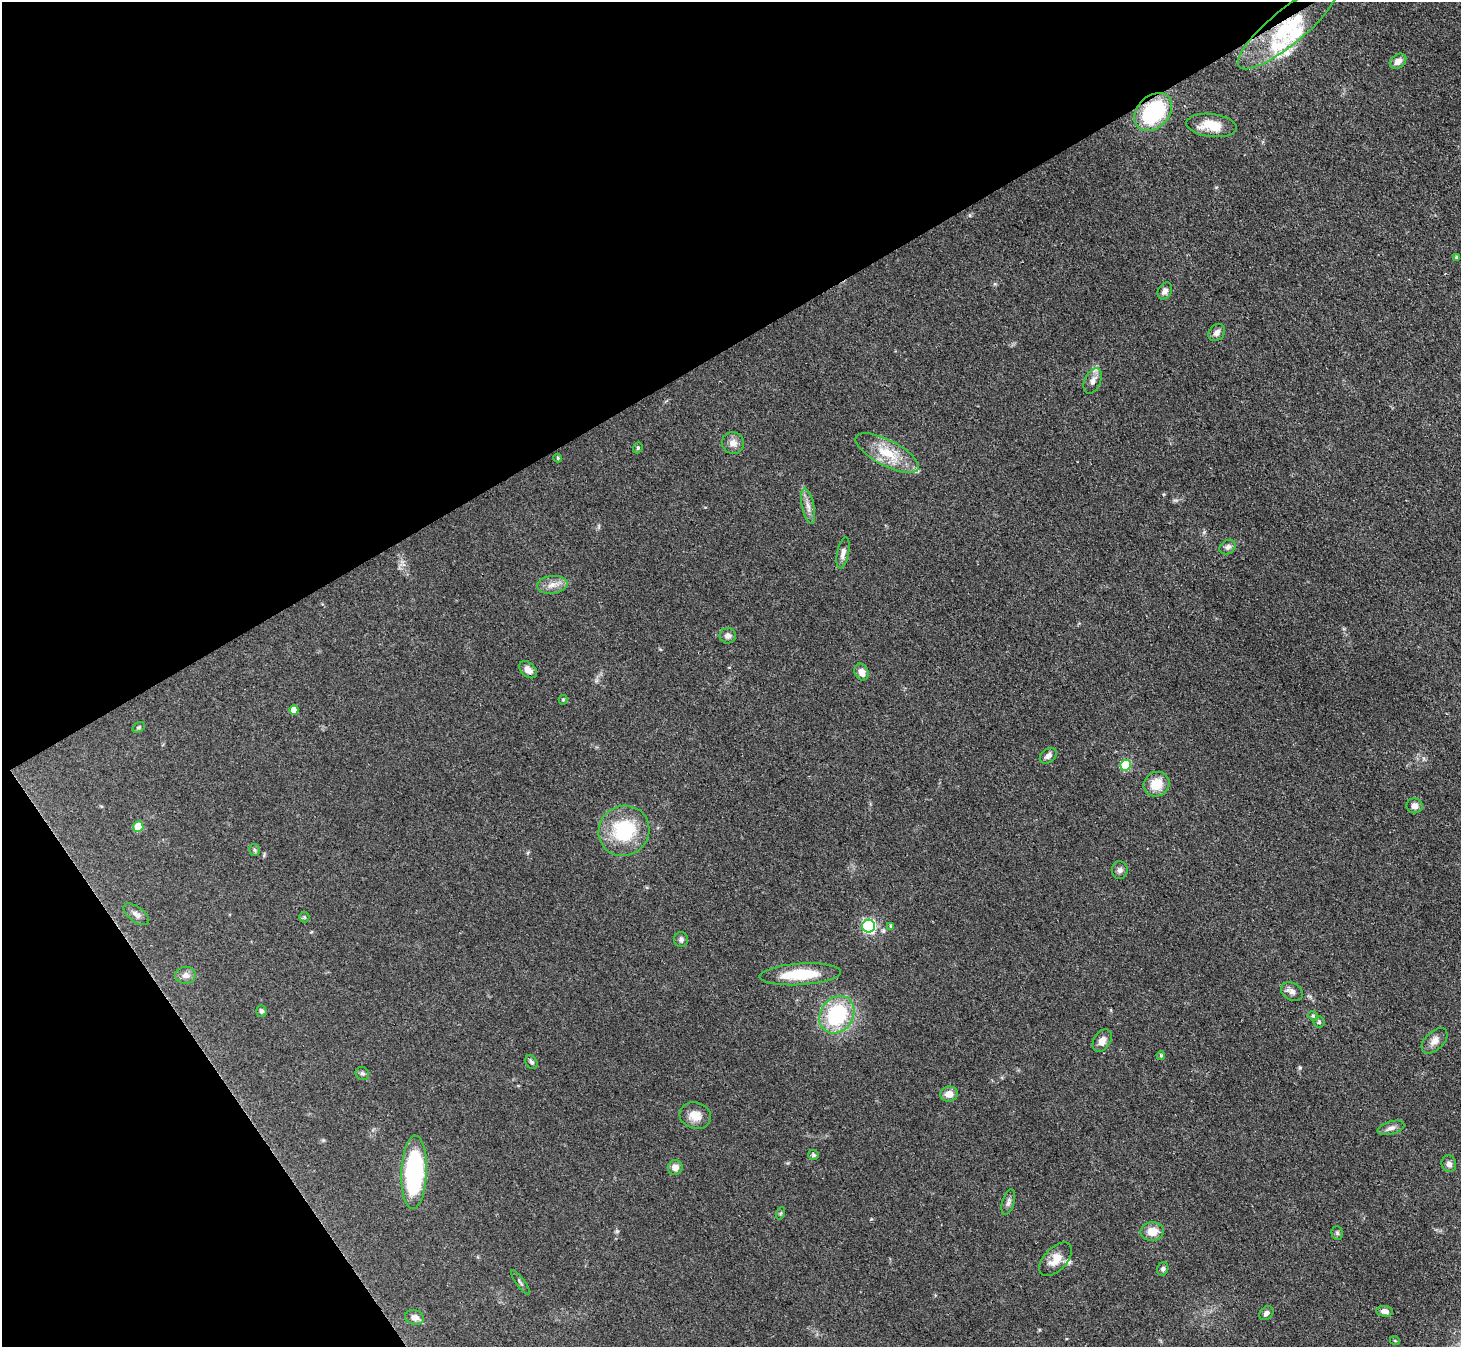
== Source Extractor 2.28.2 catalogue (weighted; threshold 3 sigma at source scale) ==
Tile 5 of 4 x 4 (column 1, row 2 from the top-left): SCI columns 3-1461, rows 2985-4329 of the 5841 x 5833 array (HDU 1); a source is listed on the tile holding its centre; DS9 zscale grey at full resolution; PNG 1463 x 1349 px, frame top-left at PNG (2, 2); each listed source drawn as its Kron ellipse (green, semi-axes under 4 px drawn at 4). Shown black and unused: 32% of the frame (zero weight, under 3 of 4 exposures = <1% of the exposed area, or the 3 px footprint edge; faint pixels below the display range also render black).
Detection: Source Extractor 2.28.2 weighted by HDU 2 'WHT'; one run over the whole footprint, this tile lists its part. Background 0.0668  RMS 0.0054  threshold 0.0244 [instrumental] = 3 sigma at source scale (4.5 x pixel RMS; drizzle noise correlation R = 1.50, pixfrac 1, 0.05/0.05 arcsec/px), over >= 5 px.
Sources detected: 70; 5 inside a brighter listed object's ellipse — not listed separately; the other 65 listed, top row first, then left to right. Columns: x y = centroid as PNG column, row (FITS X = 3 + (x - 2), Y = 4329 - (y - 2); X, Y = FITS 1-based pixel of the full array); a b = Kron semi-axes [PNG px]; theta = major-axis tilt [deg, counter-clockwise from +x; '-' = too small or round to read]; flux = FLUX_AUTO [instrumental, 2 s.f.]
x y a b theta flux
1287 27 63 17 39 37
1398 61 9 6 37 3.6
1153 112 21 16 45 50
1211 125 25 11 -6 13
1456 257 4 3 - 0.68
1165 291 9 7 58 2.2
1217 333 9 7 49 2.7
1093 381 13 8 66 3.3
733 443 11 10 - 4.1
638 448 6 4 70 0.69
887 453 35 13 -28 16
558 458 4 4 - 0.63
808 506 18 6 -79 3.7
1228 547 9 6 31 2
843 553 16 6 79 2.9
552 585 15 9 6 4.6
728 636 8 7 - 2.4
528 670 10 7 -43 3.8
861 672 9 6 -66 4.2
563 700 5 4 - 0.77
294 710 5 4 - 4.5
138 727 6 4 33 0.81
1048 756 9 6 39 2.8
1125 765 5 5 - 24
1156 784 13 12 - 10
1414 806 8 7 - 3.3
138 826 5 5 - 12
624 831 26 25 - 36
255 850 6 5 - 0.93
1120 870 9 8 - 1.8
136 914 15 7 -37 2.8
304 917 5 5 - 0.68
869 926 6 6 - 100
891 926 4 3 - 0.96
681 940 7 7 - 1.5
800 974 41 10 3 22
186 975 10 8 8 3
1292 992 11 8 -31 2.9
261 1011 6 5 - 1.4
837 1015 20 16 55 46
1313 1016 5 4 - 0.72
1319 1022 5 5 - 0.84
1102 1041 12 8 57 3.7
1435 1041 15 9 44 4.3
1161 1056 4 3 - 0.77
531 1062 7 5 -60 1.4
362 1073 7 6 - 1.2
949 1094 9 7 8 4.6
695 1116 16 13 -17 6.6
1391 1128 14 6 17 2.7
813 1155 5 5 - 0.95
1449 1164 8 7 - 2.4
675 1167 7 7 - 4
414 1172 37 12 87 78
1008 1202 13 6 74 2.2
781 1213 6 4 70 0.74
1152 1231 12 9 4 7.2
1337 1233 7 5 -87 1
1056 1259 20 11 46 7.5
1163 1269 7 5 73 1.3
520 1282 14 2 -54 1
1385 1311 8 5 -6 2.6
1266 1313 8 6 44 1.9
414 1317 10 7 -15 3.5
1395 1341 5 3 - 0.45
Overlapping masked pixels (flux is a lower limit): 2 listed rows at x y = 1287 27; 1153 112